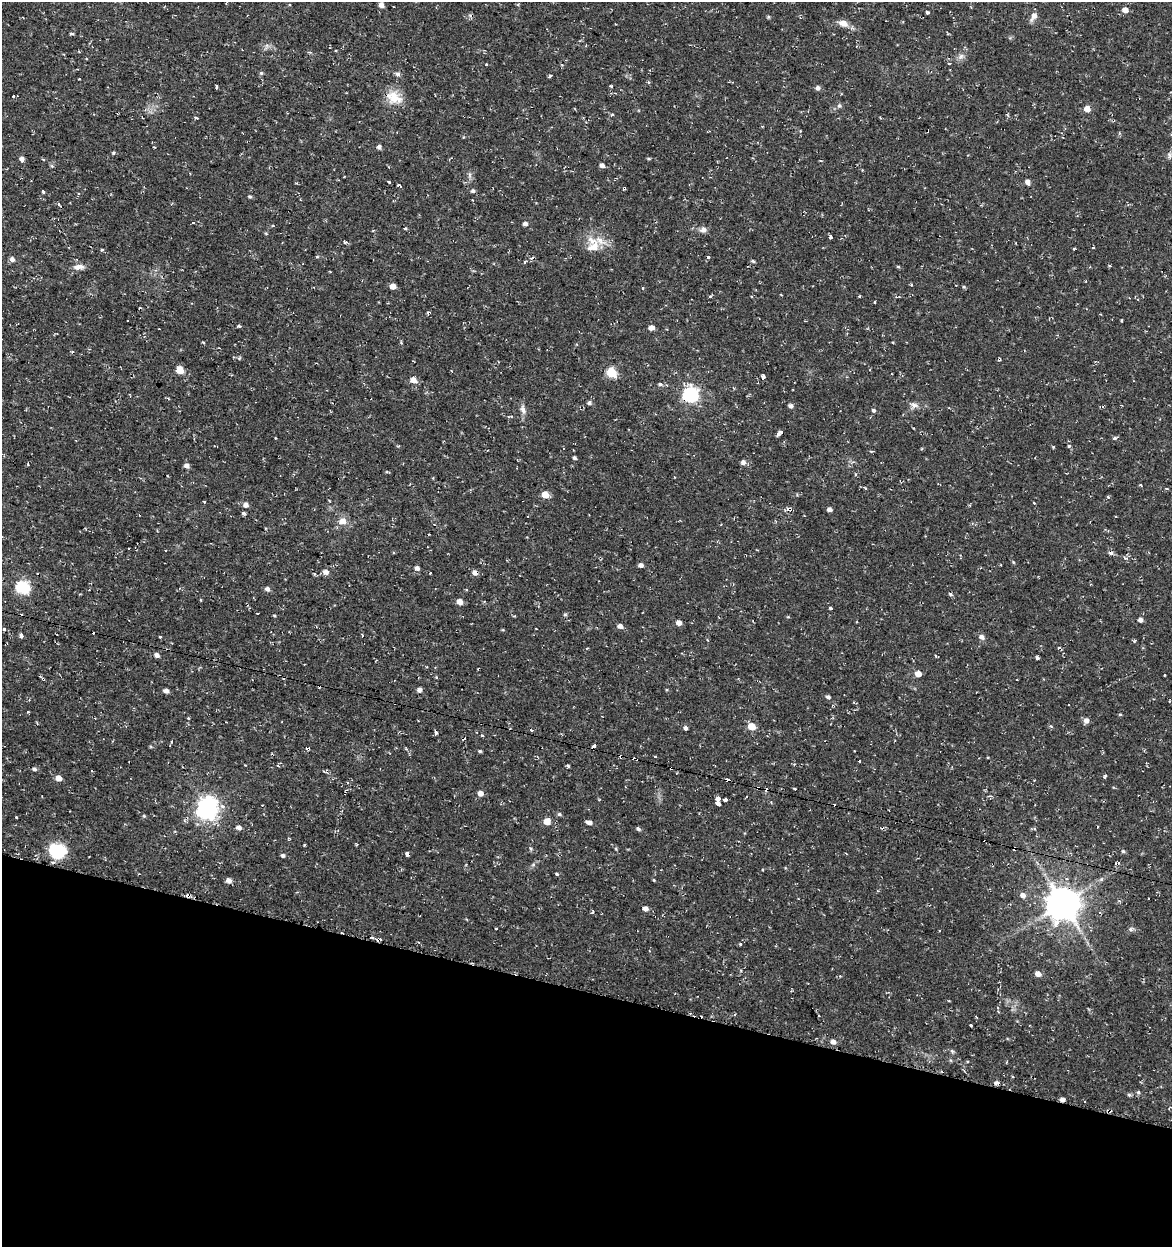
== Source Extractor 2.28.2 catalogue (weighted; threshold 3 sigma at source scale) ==
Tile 15 of 4 x 4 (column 3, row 4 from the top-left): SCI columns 2623-3792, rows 1-1245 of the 5185 x 4991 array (HDU 1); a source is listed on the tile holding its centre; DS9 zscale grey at full resolution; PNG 1174 x 1249 px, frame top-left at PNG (2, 2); no overlay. Shown black and unused: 21% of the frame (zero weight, under 2 of 3 exposures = <1% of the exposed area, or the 3 px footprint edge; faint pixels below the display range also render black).
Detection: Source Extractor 2.28.2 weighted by HDU 2 'WHT'; one run over the whole footprint, this tile lists its part. Background 0.0282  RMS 0.0038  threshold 0.0172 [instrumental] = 3 sigma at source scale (4.5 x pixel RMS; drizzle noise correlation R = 1.50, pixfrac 1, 0.0396/0.0396 arcsec/px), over >= 5 px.
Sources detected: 231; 35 cosmic-ray / hot-pixel residue — not listed; the other 196 listed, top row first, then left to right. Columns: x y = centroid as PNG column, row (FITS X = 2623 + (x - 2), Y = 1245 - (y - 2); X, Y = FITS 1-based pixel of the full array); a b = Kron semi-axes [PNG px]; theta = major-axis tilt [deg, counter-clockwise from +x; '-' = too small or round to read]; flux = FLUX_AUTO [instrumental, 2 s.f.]
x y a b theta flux
381 5 5 5 - 2
1125 10 5 5 - 3.4
927 12 4 3 - 0.73
1034 16 9 5 59 2.7
768 17 6 3 72 0.39
843 23 10 7 -19 3.3
72 34 4 3 - 0.59
586 45 3 2 - 0.33
335 50 3 2 - 0.47
79 51 3 3 - 0.31
961 56 9 7 27 1.6
949 63 3 3 - 0.47
487 65 3 3 - 1.3
562 65 4 3 - 0.39
261 73 5 5 - 0.55
397 74 7 6 - 1
550 76 6 3 37 0.51
79 79 3 2 - 0.27
611 86 3 3 - 0.59
216 87 4 3 - 1.5
818 88 5 5 - 1.3
13 96 3 3 - 0.95
394 97 23 16 -28 6.8
839 106 6 6 - 0.8
1087 109 5 5 - 3.5
612 115 5 3 - 0.42
196 118 4 3 - 0.78
379 146 5 4 - 2
113 153 5 4 - 0.53
1169 155 10 5 -79 0.97
22 159 5 5 - 1.4
43 159 5 3 - 0.33
602 165 5 4 - 1.5
470 175 9 4 -82 0.92
389 182 3 3 - 0.46
1027 182 5 4 - 1.9
398 185 4 3 - 0.81
624 188 3 3 - 0.66
473 191 5 5 - 0.81
43 192 4 3 - 2
250 196 5 4 - 0.56
58 204 3 3 - 1.2
193 222 3 3 - 1.4
525 224 5 4 - 1.3
405 228 3 3 - 0.88
703 229 9 8 - 1.6
830 237 3 3 - 2
345 242 4 3 - 0.79
593 247 21 14 30 6.7
1093 248 4 2 - 0.32
1074 249 4 2 - 0.39
102 250 4 3 - 0.42
317 257 4 3 - 0.45
12 259 6 5 - 1.5
525 262 3 3 - 1.2
1109 266 4 3 - 0.49
79 267 15 7 4 2.4
898 267 5 3 - 0.4
393 286 5 4 - 3.7
964 287 5 4 - 0.5
643 288 3 3 - 0.74
859 296 3 3 - 0.38
874 302 3 2 - 0.4
1121 320 3 3 - 0.63
239 326 4 4 - 0.63
651 328 5 4 - 2.2
203 342 3 2 - 0.91
72 352 4 4 - 0.45
239 358 5 4 - 0.5
180 370 5 5 - 9.1
612 373 6 5 - 20
763 377 4 3 - 5.6
413 380 7 6 - 2.9
660 384 7 4 -10 0.75
690 395 7 6 - 96
589 403 6 5 - 0.81
914 405 11 8 2 1.8
790 406 5 5 - 1.2
523 410 13 7 -72 1.9
874 410 5 4 - 0.78
781 432 4 3 - 1.8
275 438 2 2 - 0.35
1115 438 6 4 40 0.73
1069 446 4 4 - 0.6
575 458 5 4 - 0.57
743 462 5 5 - 1.5
186 466 6 5 - 1.5
855 474 4 3 - 0.39
865 488 5 3 - 0.37
1166 489 3 3 - 0.85
545 495 5 5 - 5.7
1108 497 4 4 - 0.41
204 501 3 3 - 0.65
1034 503 3 2 - 0.35
246 505 7 6 - 1.6
829 509 4 4 - 1.6
244 513 5 4 - 0.63
342 521 8 7 - 3.1
1013 562 5 3 - 0.32
641 565 4 4 - 1.7
417 568 5 4 - 1.5
325 572 6 5 - 2
475 572 6 6 - 1.7
430 573 3 2 - 0.41
23 587 6 6 - 52
267 589 5 5 - 1.5
950 594 6 4 -30 0.7
459 602 5 5 - 3.2
831 608 3 3 - 0.93
257 613 3 2 - 0.23
565 614 6 3 19 0.49
274 615 4 3 - 0.38
788 617 5 3 - 0.32
1140 620 5 4 - 1.4
679 623 5 4 - 2.3
620 626 5 4 - 1.8
4 629 3 3 - 2.6
536 629 2 2 - 0.44
21 635 4 3 - 1.7
362 635 3 3 - 1.8
160 637 4 2 - 0.36
982 637 7 6 - 1.4
1135 641 6 2 45 0.33
157 655 5 4 - 1.6
1037 658 4 3 - 1.5
918 674 5 5 - 3.3
1165 675 3 2 - 0.36
436 677 4 3 - 0.33
43 679 5 3 - 0.46
419 690 6 6 - 1.1
166 691 5 4 - 1.4
828 697 5 5 - 0.95
28 712 3 3 - 1.3
1120 714 5 3 - 0.37
188 718 4 4 - 0.38
1086 720 6 5 - 1.9
751 726 5 5 - 7.7
685 728 4 4 - 1.1
531 730 4 3 - 0.63
436 732 4 3 - 1.6
482 735 3 3 - 0.48
172 741 3 3 - 1
595 745 4 4 - 0.94
308 749 4 3 - 2.2
480 751 4 3 - 0.55
635 759 6 3 -14 2.5
568 766 4 3 - 0.52
671 768 4 3 - 1.6
34 769 5 4 - 0.79
324 772 4 4 - 0.67
59 778 5 4 - 3.4
728 780 4 3 - 3.4
758 788 4 3 - 1.2
795 789 2 2 - 0.47
345 793 4 2 - 1.6
480 793 5 4 - 2.5
718 798 4 3 - 6.4
725 800 4 3 - 2.7
718 803 4 3 - 7.4
207 807 8 8 - 230
559 814 6 4 -15 0.65
144 816 5 5 - 0.47
16 817 3 3 - 0.29
547 821 5 5 - 5.1
589 822 6 4 -9 1.8
239 827 5 5 - 1.7
638 829 5 4 - 0.79
289 838 4 3 - 0.38
304 845 3 3 - 0.76
1014 848 4 3 - 3.6
57 851 18 15 -16 17
1123 851 5 5 - 0.6
407 854 4 4 - 1.4
283 855 4 4 - 0.85
533 865 6 4 19 0.61
763 870 3 3 - 1.1
557 874 5 3 - 0.58
1101 879 5 5 - 0.63
229 880 6 5 - 1.9
654 880 4 3 - 0.35
1023 895 6 6 - 1.8
1063 903 10 10 - 830
645 908 5 4 - 2.2
592 912 3 3 - 1.1
1131 929 6 4 -89 0.69
939 931 3 2 - 0.44
372 937 4 3 - 0.58
650 951 4 2 - 0.36
1038 974 5 5 - 2.7
976 1017 5 2 - 0.31
971 1025 3 3 - 1.5
833 1042 6 5 - 1.8
952 1051 6 5 - 0.65
1138 1092 6 5 - 0.7
1129 1095 6 4 -40 0.58
1062 1099 5 4 - 1.4
Overlapping masked pixels (flux is a lower limit): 15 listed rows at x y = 624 188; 690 395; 475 572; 43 679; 308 749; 635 759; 671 768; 728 780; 758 788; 345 793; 1014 848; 57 851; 407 854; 1063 903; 1062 1099
Unlisted compact peaks at least as high as the median listed source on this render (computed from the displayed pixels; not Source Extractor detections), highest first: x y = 1105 776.